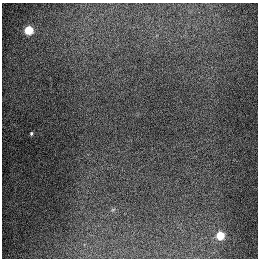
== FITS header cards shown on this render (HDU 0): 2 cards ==
NAXIS1  =                  256
NAXIS2  =                  256

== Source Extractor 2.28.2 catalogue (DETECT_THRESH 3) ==
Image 256 x 256 px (HDU 0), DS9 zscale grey, 1 PNG px = 1 image px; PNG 260 x 260 px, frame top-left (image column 1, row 256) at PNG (2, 3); no overlay
Background 1300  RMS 27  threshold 80.7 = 3 sigma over >= 5 px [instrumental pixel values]
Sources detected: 3; all 3 listed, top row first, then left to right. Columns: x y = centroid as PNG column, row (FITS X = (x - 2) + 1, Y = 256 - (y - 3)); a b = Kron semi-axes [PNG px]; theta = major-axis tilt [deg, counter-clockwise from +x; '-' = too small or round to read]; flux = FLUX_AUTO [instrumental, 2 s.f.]
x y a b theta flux
29 30 5 5 - 93000
31 133 4 3 - 2500
220 235 5 5 - 68000